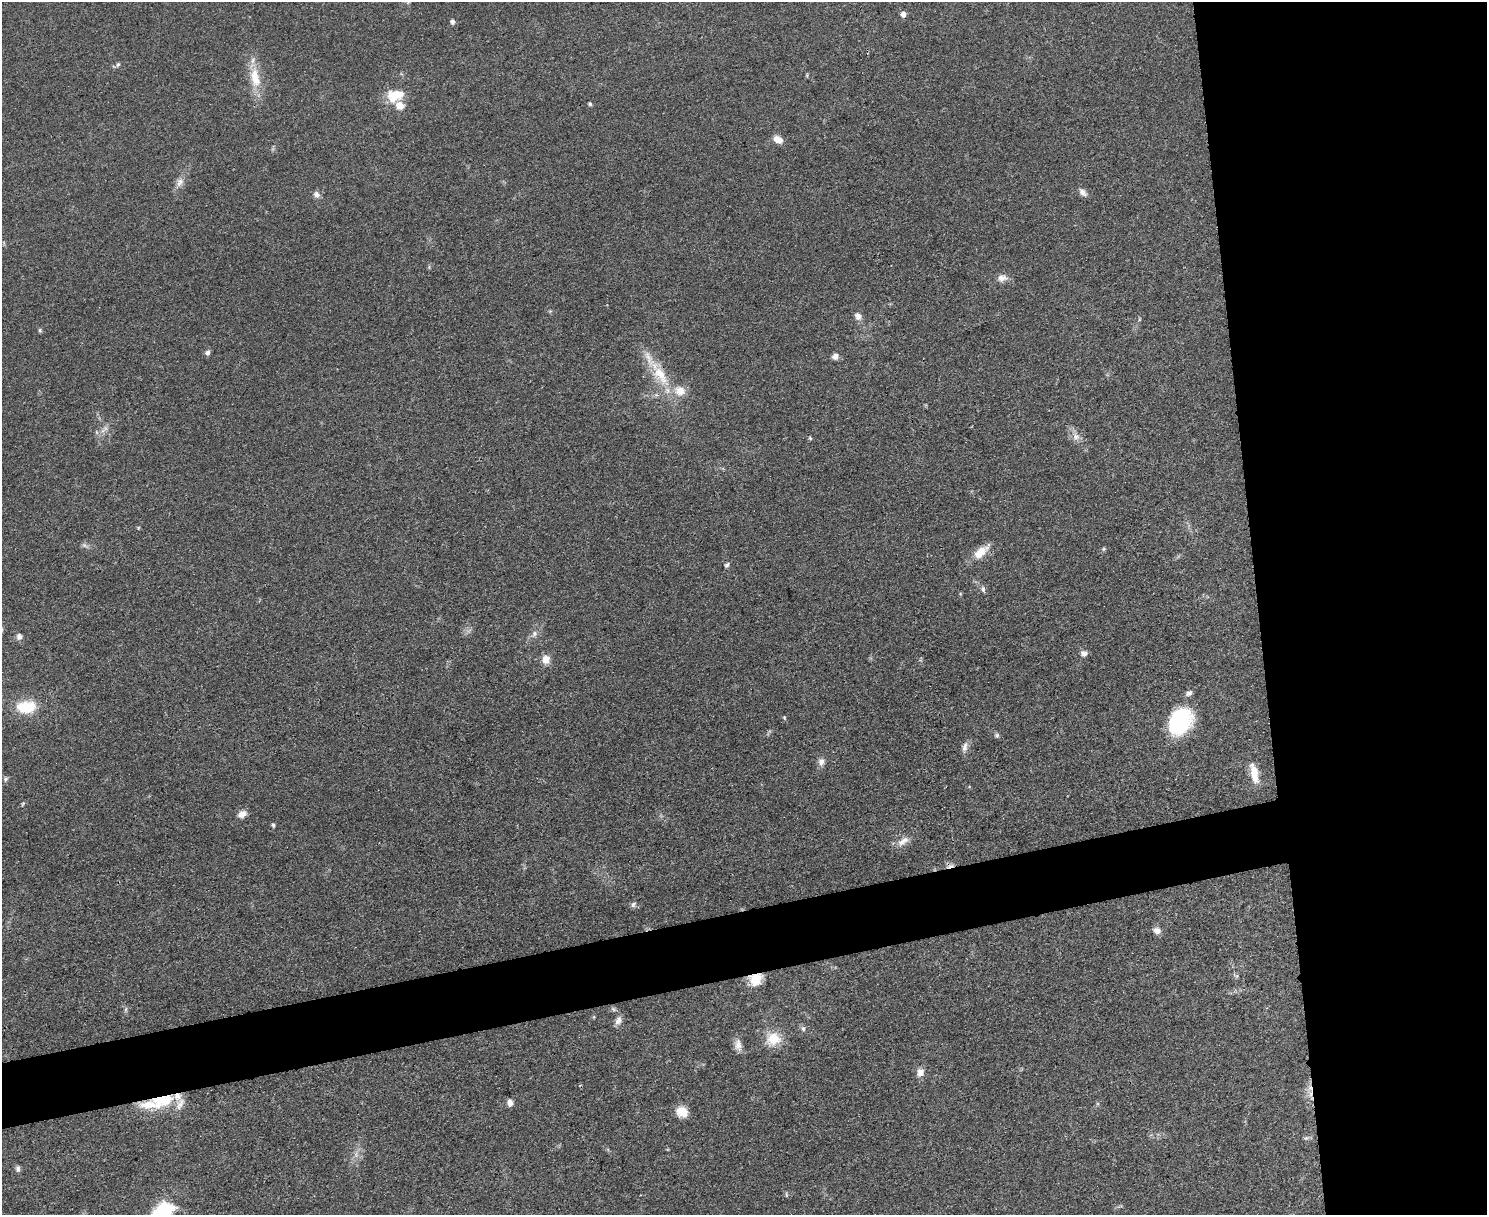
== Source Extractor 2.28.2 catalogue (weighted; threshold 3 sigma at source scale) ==
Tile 6 of 3 x 4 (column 3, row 2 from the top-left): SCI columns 3109-4593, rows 2434-3646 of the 4847 x 4868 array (HDU 1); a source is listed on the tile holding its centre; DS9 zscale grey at full resolution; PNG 1489 x 1217 px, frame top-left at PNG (2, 2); no overlay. Shown black and unused: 20% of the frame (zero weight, under 3 of 4 exposures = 1% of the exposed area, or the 3 px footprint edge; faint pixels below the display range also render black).
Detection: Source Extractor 2.28.2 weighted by HDU 2 'WHT'; one run over the whole footprint, this tile lists its part. Background 0.0485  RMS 0.0049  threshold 0.022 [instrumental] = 3 sigma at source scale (4.5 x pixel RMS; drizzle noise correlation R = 1.50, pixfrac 1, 0.05/0.05 arcsec/px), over >= 5 px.
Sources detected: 72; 1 inside a brighter object's white glare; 2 cosmic-ray / hot-pixel residue — not listed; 7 inside a brighter listed object's ellipse — not listed separately; the other 62 listed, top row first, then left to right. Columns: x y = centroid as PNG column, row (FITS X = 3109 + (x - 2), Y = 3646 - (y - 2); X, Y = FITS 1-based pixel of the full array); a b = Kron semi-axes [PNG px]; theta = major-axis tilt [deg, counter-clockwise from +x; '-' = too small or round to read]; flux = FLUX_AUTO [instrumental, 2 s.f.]
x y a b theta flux
903 14 5 5 - 3.3
453 21 5 5 - 1.8
118 64 6 5 - 0.83
807 75 6 4 73 0.58
255 78 32 14 -81 13
396 95 22 14 16 11
590 104 5 4 - 0.83
778 139 12 8 -29 4.1
180 182 13 9 63 3.1
1083 192 13 7 -46 2.2
316 194 9 7 -55 2.1
1002 278 13 9 6 3.4
858 316 9 7 -60 2.7
40 330 5 5 - 0.75
207 352 7 6 - 1.5
835 356 8 7 - 2.2
660 375 31 15 -54 16
103 431 10 5 44 2
1076 437 11 10 - 3.2
810 438 5 4 - 0.62
138 528 5 3 - 0.44
84 545 8 5 -31 1.3
1103 549 6 5 - 0.74
981 552 22 9 41 8.1
727 565 6 5 - 0.99
983 589 8 5 -80 1.2
534 634 10 7 66 2.1
19 637 8 8 - 1.9
1084 653 8 7 - 2.3
546 659 10 9 - 4.6
1189 693 9 6 31 1.9
26 707 25 16 3 15
784 717 5 3 - 0.48
1180 722 27 20 57 46
997 735 6 6 - 0.99
965 747 15 6 78 2.5
821 761 10 8 80 2.7
1254 773 25 9 -80 8.3
5 779 7 6 - 1.1
23 804 7 4 45 0.68
242 814 11 8 24 3.2
273 825 5 4 - 0.87
902 842 13 10 33 3.8
633 904 8 6 57 1.4
1157 930 10 9 - 2.5
756 979 16 13 32 8.4
126 1009 6 4 71 0.78
594 1017 5 3 - 0.48
618 1020 12 8 65 2.7
803 1028 7 5 -74 1.3
773 1039 14 12 31 13
738 1045 17 9 -80 3.7
920 1072 12 10 69 3.2
178 1096 11 11 - 4.3
510 1103 7 6 - 2.7
149 1105 38 12 -1 15
682 1112 12 10 -34 8.1
1306 1138 7 4 43 0.97
356 1155 9 4 -90 1.6
18 1169 8 6 88 1.4
786 1194 6 4 -72 0.67
162 1211 28 22 46 23
Overlapping masked pixels (flux is a lower limit): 4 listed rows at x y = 660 375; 756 979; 178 1096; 149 1105
Isophote crosses this tile's border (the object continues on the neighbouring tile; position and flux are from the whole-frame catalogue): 1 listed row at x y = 162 1211